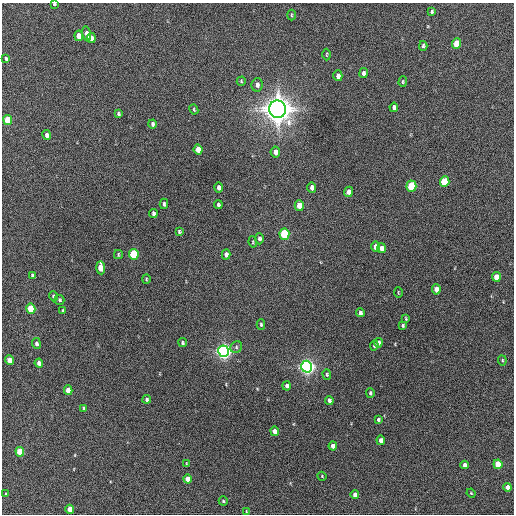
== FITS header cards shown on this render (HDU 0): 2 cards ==
NAXIS1  =                  512 / Axis length
NAXIS2  =                  512 / Axis length

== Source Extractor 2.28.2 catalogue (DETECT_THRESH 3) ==
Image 512 x 512 px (HDU 0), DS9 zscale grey, 1 PNG px = 1 image px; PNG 516 x 516 px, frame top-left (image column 1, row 512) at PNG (2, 3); each listed source drawn as its Kron ellipse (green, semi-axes under 4 px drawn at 4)
Background 516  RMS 14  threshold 43.3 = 3 sigma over >= 5 px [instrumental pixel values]
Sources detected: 90; all 90 listed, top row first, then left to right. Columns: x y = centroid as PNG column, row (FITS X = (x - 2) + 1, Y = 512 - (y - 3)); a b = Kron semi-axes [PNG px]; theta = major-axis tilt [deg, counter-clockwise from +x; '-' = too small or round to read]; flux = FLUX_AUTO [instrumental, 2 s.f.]
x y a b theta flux
54 4 3 3 - 1.2e+03
432 12 4 3 - 1.5e+03
291 15 5 3 - 1.0e+03
87 34 7 4 -78 7.1e+03
79 36 5 4 - 9.6e+03
91 38 5 4 - 5.5e+03
457 44 5 4 - 2.8e+04
423 46 5 4 - 1.7e+03
326 55 6 3 89 9.1e+02
6 59 4 3 - 1.5e+03
363 73 5 4 - 3.0e+03
338 76 5 4 - 4.4e+03
241 81 4 4 - 1.0e+03
403 82 5 4 - 1.3e+03
257 85 7 5 79 3.2e+03
394 107 4 4 - 2.8e+03
278 109 8 8 - 1.6e+06
194 110 5 3 - 1.0e+03
118 114 4 3 - 1.5e+03
8 120 5 4 - 2.9e+04
152 124 4 3 - 1.9e+03
47 135 5 4 - 3.0e+03
198 149 5 4 - 1.1e+04
275 152 5 4 - 5.9e+03
445 182 5 5 - 3.9e+04
411 186 5 5 - 5.6e+04
219 187 5 4 - 3.7e+03
312 187 5 4 - 3.6e+03
349 192 5 4 - 4.5e+03
164 204 5 3 - 1.9e+03
218 205 4 3 - 1.9e+03
299 205 5 4 - 1.4e+04
153 213 4 3 - 2.6e+03
179 232 4 3 - 1.4e+03
284 234 5 5 - 6.3e+04
259 239 5 4 - 2.7e+03
253 242 6 4 -81 1.1e+03
375 247 5 4 - 6.2e+03
381 248 5 4 - 6.3e+03
118 254 4 3 - 1.1e+03
134 254 5 4 - 6.2e+04
226 255 5 4 - 4.4e+03
101 268 7 4 -87 1.8e+04
32 275 4 3 - 1.6e+03
496 277 5 4 - 1.2e+04
146 279 5 4 - 1.0e+03
436 289 5 4 - 7.7e+03
398 292 5 3 - 7.7e+02
53 296 5 3 - 1.5e+03
59 300 5 5 - 1.6e+03
31 309 5 4 - 3.3e+04
63 311 4 3 - 1.4e+03
360 313 4 3 - 2.5e+03
406 318 4 2 - 9.2e+02
261 324 5 4 - 1.5e+03
403 325 3 3 - 1.4e+03
36 343 5 4 - 2.6e+03
183 343 4 4 - 1.3e+03
378 343 5 4 - 3.7e+03
374 346 5 4 - 1.5e+03
236 347 6 5 - 1.9e+03
223 351 6 5 - 4.7e+05
9 360 5 4 - 1.1e+04
502 360 5 4 - 1.3e+03
39 363 4 4 - 5.9e+03
307 367 6 5 - 5.2e+05
327 375 5 4 - 1.3e+03
287 386 4 4 - 2.8e+03
68 390 5 4 - 1.2e+04
370 393 4 3 - 1.6e+03
147 399 4 3 - 2.2e+03
329 400 4 4 - 3.0e+03
83 408 4 3 - 1.7e+03
378 420 3 3 - 1.7e+03
275 431 5 4 - 6.6e+03
381 440 4 4 - 4.6e+03
333 446 4 4 - 5.7e+03
20 452 5 4 - 2.5e+04
186 463 4 2 - 5.8e+02
498 464 5 4 - 3.1e+04
465 465 4 4 - 4.4e+03
322 476 4 3 - 8.3e+02
188 479 4 4 - 1.0e+04
508 487 4 4 - 7.1e+03
471 493 5 3 - 8.2e+02
6 494 3 2 - 9.1e+02
355 495 4 4 - 5.8e+03
223 501 4 4 - 1.3e+03
70 509 4 4 - 1.2e+04
246 511 3 2 - 7.1e+02
At the frame edge (FLAGS 8, measured only in part): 1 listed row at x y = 54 4